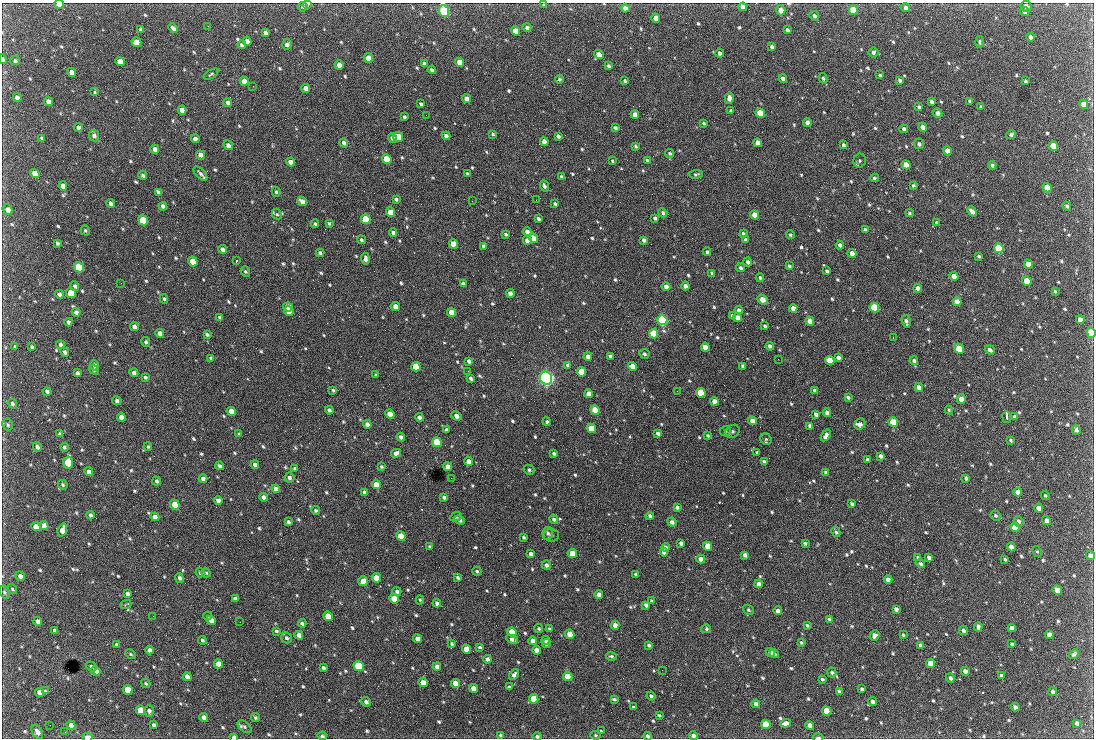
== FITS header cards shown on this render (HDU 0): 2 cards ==
NAXIS1  =                 1092 /fastest changing axis
NAXIS2  =                  736 /next to fastest changing axis

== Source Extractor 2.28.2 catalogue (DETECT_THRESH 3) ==
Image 1092 x 736 px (HDU 0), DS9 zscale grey, 1 PNG px = 1 image px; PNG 1096 x 740 px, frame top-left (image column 1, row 736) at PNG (2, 3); each listed source drawn as its Kron ellipse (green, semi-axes under 4 px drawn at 4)
Background 2610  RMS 47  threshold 140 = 3 sigma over >= 5 px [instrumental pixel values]
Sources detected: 774; of the 774, the 500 brightest by FLUX_AUTO listed and drawn (274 fainter detections omitted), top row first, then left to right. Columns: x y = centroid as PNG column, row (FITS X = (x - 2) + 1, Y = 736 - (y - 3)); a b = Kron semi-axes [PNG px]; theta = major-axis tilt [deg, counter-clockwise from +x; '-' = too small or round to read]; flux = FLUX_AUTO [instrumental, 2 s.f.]
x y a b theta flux
59 4 5 3 - 5.5e+04
307 4 5 3 - 1.3e+04
544 5 4 4 - 4.5e+03
1026 6 5 5 - 1.3e+04
303 7 5 4 - 5.7e+03
743 7 4 4 - 1.9e+04
625 8 4 4 - 1.5e+04
906 8 4 4 - 9.5e+03
781 10 5 4 - 2.4e+04
853 10 5 4 - 8.1e+04
444 11 6 5 - 4.8e+05
1024 12 5 4 - 8.7e+03
814 16 5 4 - 9.3e+03
656 18 4 4 - 2.7e+04
208 26 2 2 - 4.9e+03
527 27 4 4 - 7.9e+03
173 28 5 4 - 9.8e+03
141 30 4 3 - 6.5e+03
787 30 4 3 - 8.7e+03
515 31 5 4 - 3.7e+04
265 32 4 4 - 9.9e+03
1031 37 4 3 - 1.0e+04
247 41 4 4 - 1.7e+04
136 42 5 4 - 5.4e+04
980 42 6 3 -84 4.8e+03
242 44 4 4 - 1.1e+04
287 44 5 5 - 1.2e+04
772 46 4 3 - 7.9e+03
873 52 5 5 - 8.1e+03
719 53 4 3 - 8.0e+03
599 55 5 4 - 2.7e+04
368 58 5 4 - 4.4e+04
3 59 5 3 - 6.7e+03
15 61 5 4 - 6.1e+03
120 62 5 4 - 3.4e+04
459 62 4 4 - 2.9e+04
424 64 4 4 - 1.1e+04
339 65 4 4 - 2.3e+04
608 66 3 3 - 5.7e+03
432 70 4 3 - 9.5e+03
72 72 4 4 - 1.9e+04
211 74 8 3 32 5.0e+03
880 75 3 3 - 5.2e+03
823 78 5 4 - 5.2e+03
559 79 4 4 - 4.7e+03
783 79 4 4 - 1.3e+04
900 80 4 3 - 7.4e+03
244 81 4 4 - 2.3e+04
625 81 4 3 - 5.6e+03
1026 81 3 3 - 4.6e+03
253 86 2 2 - 1.9e+04
306 88 5 4 - 2.1e+04
94 92 3 3 - 1.0e+04
17 98 4 4 - 1.4e+04
729 98 6 4 85 1.4e+04
467 99 4 4 - 2.5e+04
932 101 4 3 - 8.2e+03
970 101 4 3 - 6.0e+03
48 102 5 4 - 1.5e+04
228 103 4 4 - 1.1e+04
421 104 4 3 - 5.6e+03
1084 104 5 4 - 3.4e+04
919 107 3 3 - 6.2e+03
981 107 4 3 - 6.2e+03
182 110 4 4 - 1.8e+04
731 111 3 3 - 6.1e+03
760 113 5 4 - 1.3e+05
938 113 5 4 - 1.2e+04
635 114 4 4 - 1.6e+04
426 115 2 2 - 1.1e+04
404 117 3 3 - 4.8e+03
807 122 4 4 - 1.2e+04
704 123 3 3 - 4.8e+03
923 127 4 4 - 2.1e+04
78 128 4 4 - 9.2e+03
615 128 4 3 - 6.5e+03
904 129 4 3 - 9.4e+03
493 134 3 3 - 4.3e+03
1011 135 5 4 - 7.2e+03
94 136 6 5 - 1.1e+04
446 136 4 3 - 9.0e+03
558 136 4 3 - 8.8e+03
398 137 5 4 - 1.3e+05
42 138 4 3 - 6.8e+03
392 138 5 4 - 1.0e+04
195 139 4 4 - 1.6e+04
544 142 4 4 - 2.8e+04
344 143 5 4 - 1.1e+04
758 143 4 4 - 2.8e+04
919 144 5 5 - 7.0e+03
228 145 5 4 - 1.5e+04
843 145 4 3 - 5.7e+03
635 146 3 3 - 4.6e+03
1053 146 5 4 - 8.7e+04
155 149 4 4 - 1.5e+04
947 151 4 4 - 2.3e+04
670 153 4 4 - 4.8e+03
200 155 4 4 - 1.9e+04
387 159 5 4 - 1.2e+05
647 160 3 3 - 4.3e+03
612 161 4 3 - 4.3e+03
860 161 7 6 - 5.8e+03
291 162 4 4 - 2.1e+04
906 165 5 4 - 4.8e+04
992 165 4 3 - 7.2e+03
35 173 5 4 - 2.9e+04
200 174 9 4 -47 9.1e+03
467 174 3 3 - 4.6e+03
696 174 7 4 3 5.2e+03
143 175 4 4 - 8.1e+03
562 177 4 3 - 6.2e+03
874 178 4 3 - 5.1e+03
913 185 4 4 - 4.6e+03
63 186 4 4 - 1.6e+04
544 186 6 3 -71 7.3e+03
1047 188 5 4 - 6.6e+04
158 192 4 3 - 7.9e+03
276 192 5 4 - 5.1e+03
396 199 4 3 - 5.8e+03
536 200 2 2 - 4.1e+03
302 201 5 4 - 1.9e+04
472 201 2 2 - 8.2e+03
111 203 4 4 - 8.5e+03
555 204 4 3 - 5.0e+03
163 206 4 3 - 1.1e+04
1067 206 4 3 - 5.2e+03
8 209 5 5 - 1.6e+04
972 211 5 3 - 1.3e+04
391 212 5 4 - 4.9e+04
663 213 5 4 - 5.9e+03
909 213 4 4 - 4.3e+03
277 214 5 4 - 4.4e+03
754 215 4 4 - 3.5e+04
655 218 4 3 - 6.8e+03
366 219 5 4 - 2.2e+05
538 219 4 3 - 7.7e+03
143 220 5 4 - 1.8e+05
329 223 4 3 - 5.3e+03
937 223 4 4 - 5.4e+03
315 224 4 3 - 5.2e+03
85 230 5 4 - 4.7e+03
865 230 4 3 - 8.4e+03
393 232 4 3 - 1.0e+04
527 232 4 4 - 1.3e+04
743 233 4 3 - 5.0e+03
506 234 4 3 - 5.1e+03
790 235 4 4 - 4.5e+03
534 238 5 4 - 2.4e+04
745 239 3 3 - 4.9e+03
361 240 4 4 - 6.0e+03
527 240 4 4 - 2.2e+04
644 240 4 3 - 8.4e+03
57 243 4 3 - 6.2e+03
453 244 5 4 - 7.1e+04
840 245 4 3 - 9.4e+03
483 246 4 3 - 7.6e+03
999 248 5 4 - 2.2e+05
222 249 4 4 - 1.0e+04
707 252 4 3 - 5.4e+03
320 253 4 3 - 7.6e+03
852 253 4 4 - 2.3e+04
979 256 3 3 - 4.7e+03
365 259 6 3 -84 1.0e+04
193 261 5 4 - 7.7e+04
236 261 3 2 - 1.1e+05
748 262 4 4 - 1.0e+04
1028 264 5 4 - 3.7e+04
789 266 4 3 - 5.2e+03
79 267 5 4 - 2.6e+05
740 268 5 4 - 7.0e+03
827 271 4 3 - 6.0e+03
245 272 5 4 - 4.9e+03
712 273 4 3 - 5.1e+03
954 276 4 4 - 2.9e+04
760 278 4 3 - 5.3e+03
1027 281 5 4 - 7.9e+04
121 283 2 2 - 9.1e+03
463 284 4 4 - 1.5e+04
75 286 5 4 - 7.1e+03
685 286 4 4 - 1.4e+04
666 287 4 4 - 1.4e+04
918 288 4 4 - 2.0e+04
1055 291 4 3 - 4.5e+03
71 293 5 4 - 9.5e+04
510 293 4 4 - 1.6e+04
59 294 4 4 - 9.2e+03
164 299 5 3 - 5.1e+03
763 300 6 4 -39 3.1e+04
957 302 4 4 - 3.0e+04
288 307 5 4 - 5.8e+04
396 307 4 4 - 3.3e+04
874 307 5 4 - 2.3e+05
793 308 4 4 - 2.0e+04
739 310 4 4 - 1.2e+04
289 311 5 4 - 6.7e+04
76 312 4 4 - 1.2e+04
451 312 4 4 - 3.9e+04
732 315 4 3 - 5.2e+03
220 317 4 3 - 5.5e+03
737 317 4 4 - 2.2e+04
1080 319 4 4 - 1.9e+04
662 320 5 5 - 5.4e+05
810 321 4 4 - 2.9e+04
906 321 6 4 -75 9.8e+03
68 322 4 3 - 7.8e+03
765 326 3 3 - 5.9e+03
134 327 4 4 - 1.4e+04
160 333 4 4 - 1.8e+04
1091 333 5 4 - 1.9e+05
207 334 4 3 - 6.8e+03
654 334 5 4 - 1.4e+05
893 337 2 2 - 1.5e+04
146 342 5 4 - 6.5e+03
60 345 4 4 - 8.0e+03
770 346 4 3 - 1.0e+04
15 347 4 3 - 4.6e+03
32 347 4 3 - 6.6e+03
705 347 4 4 - 3.3e+04
959 349 5 4 - 8.4e+04
990 350 5 3 - 9.7e+03
65 352 5 4 - 8.2e+03
644 354 5 4 - 6.2e+03
610 356 4 3 - 6.2e+03
588 357 4 4 - 2.0e+04
838 357 4 3 - 1.0e+04
211 358 4 3 - 6.0e+03
778 359 2 2 - 1.1e+04
830 360 5 4 - 8.1e+04
469 361 4 3 - 9.1e+03
914 361 4 4 - 6.2e+03
95 365 5 4 - 1.2e+04
568 365 4 3 - 7.3e+03
632 366 4 4 - 2.9e+04
743 366 4 3 - 8.2e+03
416 367 5 4 - 1.1e+05
94 370 5 4 - 5.6e+03
468 371 2 2 - 6.0e+03
582 372 5 4 - 9.3e+04
77 373 4 3 - 9.1e+03
134 373 4 4 - 1.0e+04
376 375 4 3 - 5.9e+03
145 377 4 3 - 5.9e+03
471 378 4 3 - 7.4e+03
546 378 6 6 - 1.3e+06
919 387 4 4 - 1.8e+04
333 390 4 3 - 4.7e+03
677 391 2 2 - 6.3e+03
815 391 4 3 - 7.9e+03
47 392 4 3 - 8.0e+03
701 393 5 4 - 1.3e+05
589 394 4 4 - 2.5e+04
848 397 4 3 - 5.4e+03
961 399 5 4 - 3.8e+04
117 401 5 4 - 8.5e+03
714 401 4 4 - 3.1e+04
12 404 5 4 - 7.0e+03
329 410 4 3 - 9.0e+03
595 410 5 4 - 1.0e+05
949 410 4 4 - 4.4e+03
231 411 5 4 - 3.7e+04
827 413 4 3 - 1.4e+04
390 414 5 4 - 5.1e+04
816 414 4 3 - 1.1e+04
457 416 5 4 - 1.8e+04
121 417 4 4 - 2.2e+04
419 417 4 4 - 1.1e+04
1007 417 6 2 -82 6.3e+03
1015 417 4 4 - 1.3e+04
752 421 4 4 - 2.6e+04
546 422 4 3 - 1.5e+04
893 422 5 4 - 1.3e+05
367 424 4 4 - 1.6e+04
860 424 6 5 - 2.7e+04
8 425 6 5 - 5.6e+03
810 426 4 4 - 1.1e+04
591 428 5 4 - 8.1e+04
447 430 4 3 - 9.3e+03
1076 430 5 4 - 1.0e+04
725 431 5 5 - 5.7e+03
732 431 7 6 - 7.7e+03
658 433 4 3 - 9.4e+03
60 434 4 4 - 9.2e+03
239 434 3 3 - 4.4e+03
826 435 6 4 55 1.4e+04
708 436 4 3 - 4.7e+03
401 437 4 3 - 1.1e+04
766 439 6 5 - 5.6e+03
1010 440 3 3 - 4.4e+03
437 442 5 4 - 1.5e+05
148 446 4 4 - 4.7e+03
37 447 5 4 - 9.2e+03
64 447 4 3 - 7.2e+03
396 453 5 4 - 1.5e+04
554 453 4 3 - 6.0e+03
757 453 3 3 - 6.9e+03
881 456 4 3 - 8.2e+03
867 460 4 3 - 6.2e+03
469 461 4 4 - 2.6e+04
764 462 4 3 - 8.0e+03
68 463 6 5 - 1.4e+05
255 465 4 3 - 1.1e+04
220 466 4 3 - 7.4e+03
381 466 4 3 - 4.3e+03
448 467 4 4 - 2.8e+04
295 468 4 4 - 5.2e+03
529 470 5 5 - 6.6e+03
89 472 5 4 - 1.4e+04
826 473 4 4 - 1.2e+04
289 477 5 5 - 8.0e+03
451 478 2 2 - 5.2e+03
966 478 4 3 - 6.3e+03
203 479 4 4 - 1.1e+04
156 481 4 4 - 6.0e+03
376 484 4 4 - 4.1e+04
63 485 5 4 - 4.8e+03
276 489 4 4 - 1.7e+04
365 492 4 4 - 1.1e+04
1017 492 4 4 - 1.6e+04
1045 495 4 3 - 4.6e+03
263 497 4 4 - 1.4e+04
444 497 4 3 - 7.4e+03
218 501 4 4 - 1.5e+04
852 504 3 3 - 5.8e+03
175 505 5 4 - 7.4e+04
677 507 4 3 - 8.2e+03
1039 508 4 4 - 1.9e+04
316 510 4 4 - 5.5e+03
91 515 4 3 - 8.5e+03
650 516 4 4 - 6.6e+03
996 516 5 4 - 5.6e+03
155 517 4 4 - 2.0e+04
456 517 6 4 24 4.7e+03
554 519 5 4 - 7.5e+03
460 520 5 4 - 1.0e+04
1019 521 5 4 - 1.0e+04
1047 521 5 4 - 1.6e+04
288 522 4 3 - 8.5e+03
672 522 5 4 - 1.2e+04
44 525 4 4 - 2.1e+04
36 527 5 4 - 2.4e+04
1015 527 5 4 - 1.0e+05
62 530 7 4 73 2.6e+04
836 532 5 4 - 5.2e+03
548 533 6 5 - 5.6e+03
551 535 8 6 -3 7.7e+03
401 536 5 4 - 1.0e+05
524 537 4 3 - 4.8e+03
681 543 4 3 - 8.3e+03
805 543 3 3 - 5.5e+03
708 546 5 4 - 5.5e+04
430 547 3 3 - 5.4e+03
666 547 4 4 - 1.5e+04
1011 547 4 4 - 2.1e+04
1037 551 6 4 -61 4.8e+03
664 552 4 3 - 1.8e+04
572 553 5 4 - 6.7e+04
531 554 4 3 - 1.1e+04
745 555 4 4 - 1.0e+04
1090 555 5 4 - 1.6e+04
918 557 4 3 - 5.9e+03
929 557 4 3 - 7.7e+03
701 559 4 4 - 2.1e+04
1005 559 3 3 - 4.5e+03
920 564 5 4 - 6.4e+03
546 565 4 4 - 8.2e+03
477 571 4 4 - 5.1e+03
200 573 4 4 - 5.1e+03
206 573 5 4 - 4.4e+03
635 574 3 3 - 5.6e+03
20 576 5 4 - 1.2e+04
458 577 4 3 - 6.1e+03
179 578 5 4 - 8.0e+03
376 578 5 4 - 5.2e+04
888 580 4 4 - 1.7e+04
363 581 5 5 - 4.7e+04
759 584 4 4 - 1.7e+04
12 589 5 4 - 4.7e+03
1057 590 5 4 - 4.1e+04
397 591 4 4 - 8.3e+03
4 592 7 4 -61 5.4e+03
127 594 4 3 - 8.1e+03
599 595 4 4 - 1.7e+04
235 598 4 3 - 9.4e+03
394 599 5 4 - 8.5e+04
420 600 4 4 - 4.2e+03
652 601 4 4 - 5.2e+03
437 603 4 3 - 1.1e+04
126 605 5 2 - 5.7e+03
646 605 4 3 - 8.8e+03
896 609 4 4 - 1.1e+04
748 610 6 5 - 5.9e+03
778 611 4 4 - 9.7e+03
153 616 2 2 - 1.0e+04
208 616 4 3 - 4.6e+03
328 616 5 4 - 7.3e+04
829 619 4 4 - 6.2e+03
211 620 5 4 - 1.9e+04
38 621 4 3 - 1.2e+04
240 622 2 2 - 4.8e+03
302 623 4 3 - 7.3e+03
615 625 4 4 - 2.0e+04
807 625 3 3 - 4.9e+03
978 627 4 3 - 9.2e+03
1012 628 4 4 - 1.3e+04
539 629 4 4 - 4.9e+03
549 629 3 3 - 4.7e+03
706 629 5 4 - 6.5e+03
963 630 4 4 - 9.4e+03
54 631 4 3 - 8.3e+03
276 631 3 3 - 4.6e+03
512 632 5 4 - 9.4e+04
570 634 5 4 - 5.1e+04
299 635 4 4 - 1.6e+04
903 635 3 3 - 4.3e+03
1049 635 4 4 - 2.4e+04
874 636 5 4 - 1.1e+04
287 638 6 5 - 7.6e+03
418 639 4 4 - 2.6e+04
512 639 6 4 -24 1.1e+04
202 640 4 3 - 5.1e+03
546 640 4 4 - 8.2e+03
533 641 4 4 - 1.8e+04
801 642 3 3 - 4.9e+03
452 644 4 3 - 5.1e+03
546 644 4 4 - 7.3e+03
1012 644 4 3 - 5.3e+03
117 645 3 3 - 4.5e+03
649 645 4 3 - 6.4e+03
921 645 4 3 - 1.1e+04
480 647 4 3 - 5.1e+03
466 649 5 4 - 3.8e+04
149 650 4 4 - 1.2e+04
537 650 4 4 - 1.9e+04
770 652 5 4 - 1.4e+04
131 654 6 4 -29 4.3e+03
774 654 5 3 - 5.3e+03
1074 654 5 4 - 7.0e+03
611 656 5 4 - 5.3e+03
487 659 4 4 - 1.1e+04
930 663 4 4 - 6.6e+04
218 664 5 4 - 3.5e+04
91 666 6 4 -36 6.2e+03
359 666 5 4 - 2.7e+05
437 667 4 4 - 1.8e+04
323 668 4 3 - 6.5e+03
662 670 2 2 - 5.8e+03
96 671 5 4 - 1.3e+04
965 671 4 4 - 1.4e+04
832 673 5 4 - 5.0e+03
514 675 6 4 54 1.0e+04
1001 675 4 3 - 4.6e+03
568 676 5 4 - 7.5e+04
187 677 4 4 - 2.5e+04
950 678 5 4 - 9.2e+03
822 679 4 3 - 5.4e+03
146 683 5 3 - 4.6e+03
423 683 5 4 - 4.2e+04
455 683 4 4 - 3.7e+04
509 687 4 4 - 5.4e+03
473 688 4 4 - 2.5e+04
862 689 4 3 - 6.5e+03
128 690 5 4 - 7.9e+04
45 691 4 4 - 4.7e+03
39 692 4 4 - 2.0e+04
839 692 4 3 - 6.7e+03
1053 692 4 4 - 8.0e+03
651 696 4 3 - 6.6e+03
534 699 5 4 - 1.0e+05
614 699 4 3 - 5.2e+03
366 702 5 4 - 9.7e+03
873 702 4 4 - 9.2e+03
756 704 4 4 - 1.2e+04
633 707 3 3 - 4.2e+03
1015 707 4 4 - 1.1e+04
141 710 5 4 - 5.1e+04
149 711 6 5 - 8.8e+03
827 711 5 4 - 7.6e+04
659 715 3 3 - 4.1e+03
204 717 4 4 - 1.8e+04
255 717 4 4 - 5.3e+03
786 723 5 4 - 2.1e+04
1077 723 4 4 - 9.4e+03
766 724 5 4 - 8.8e+04
50 725 2 2 - 4.7e+03
71 725 5 4 - 1.7e+04
154 725 4 3 - 6.8e+03
810 726 4 4 - 2.0e+04
245 727 8 4 -39 5.7e+03
601 731 4 3 - 4.2e+03
37 732 8 5 -60 1.7e+04
65 732 2 2 - 1.0e+04
501 735 4 3 - 6.3e+03
595 735 5 4 - 4.2e+03
322 736 5 4 - 6.0e+03
648 736 4 3 - 9.4e+03
693 736 4 4 - 1.1e+04
88 737 5 3 - 4.9e+04
234 737 4 3 - 1.2e+04
537 737 4 4 - 7.5e+03
818 738 5 2 - 8.5e+03
At the frame edge (FLAGS 8, measured only in part): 13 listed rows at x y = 59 4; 307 4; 544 5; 444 11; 3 59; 1091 333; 1090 555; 648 736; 693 736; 88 737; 234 737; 537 737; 818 738
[274 fainter detections neither listed nor drawn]